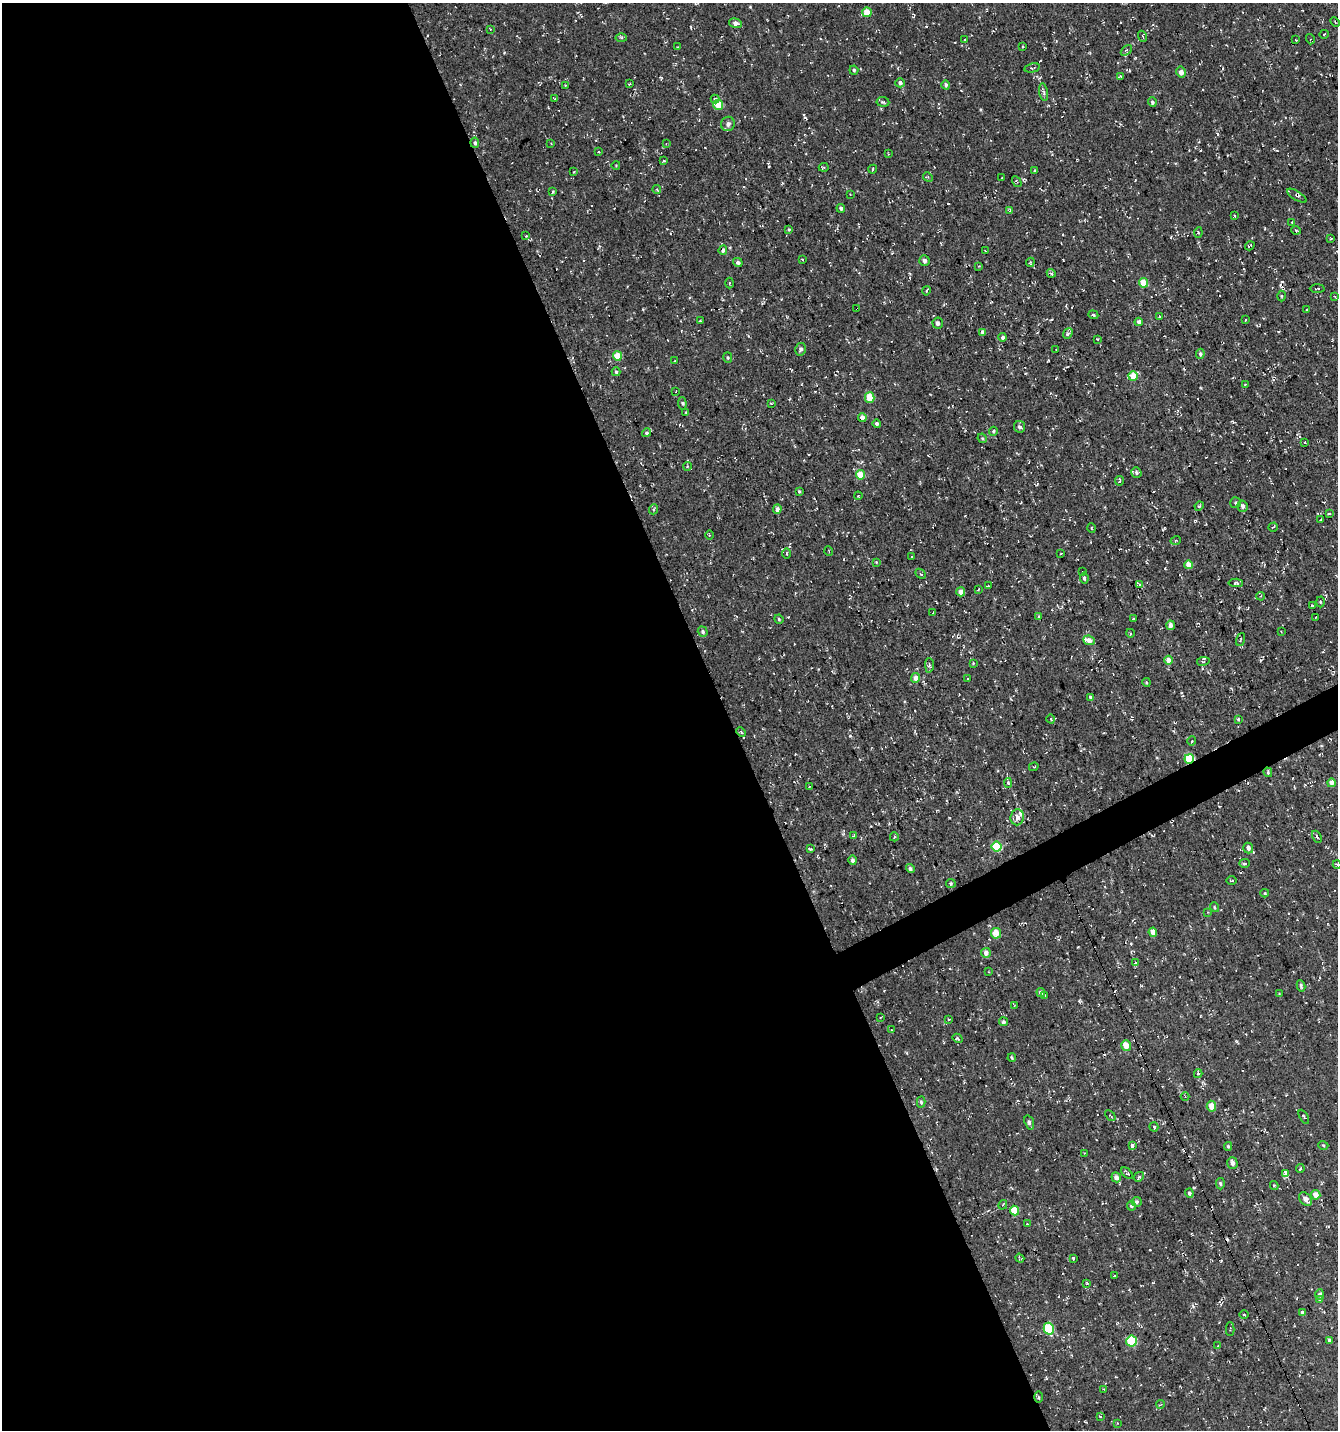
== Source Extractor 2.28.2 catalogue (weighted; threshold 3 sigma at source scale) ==
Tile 9 of 4 x 4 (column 1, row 3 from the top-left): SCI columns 151-1486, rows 1429-2856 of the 5583 x 5711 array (HDU 1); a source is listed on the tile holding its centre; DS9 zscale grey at full resolution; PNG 1340 x 1432 px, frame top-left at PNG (2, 3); each listed source drawn as its Kron ellipse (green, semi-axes under 4 px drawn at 4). Shown black and unused: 56% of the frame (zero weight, under 3 of 4 exposures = <1% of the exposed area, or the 3 px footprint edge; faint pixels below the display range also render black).
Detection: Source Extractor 2.28.2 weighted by HDU 2 'WHT'; one run over the whole footprint, this tile lists its part. Background -0.0018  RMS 0.0053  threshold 0.024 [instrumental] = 3 sigma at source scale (4.5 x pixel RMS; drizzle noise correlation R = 1.50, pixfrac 1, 0.0396/0.0396 arcsec/px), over >= 5 px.
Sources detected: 270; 23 cosmic-ray / hot-pixel residue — neither listed nor drawn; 2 inside a brighter listed object's ellipse — not listed separately; the other 245 listed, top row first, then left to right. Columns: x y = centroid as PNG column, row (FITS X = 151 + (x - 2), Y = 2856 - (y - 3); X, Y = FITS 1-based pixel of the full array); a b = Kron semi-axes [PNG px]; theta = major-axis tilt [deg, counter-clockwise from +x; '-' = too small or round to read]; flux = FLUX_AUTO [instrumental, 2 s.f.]
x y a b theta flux
867 12 5 4 - 8.7
1335 22 5 3 - 0.59
736 23 7 4 -17 3
490 29 4 2 - 0.45
1324 34 5 2 - 0.42
1142 36 5 3 - 0.58
621 38 5 3 - 0.73
1310 39 5 3 - 0.71
965 40 3 2 - 0.45
1296 40 3 2 - 0.31
1022 46 4 2 - 0.5
677 47 3 2 - 0.37
1126 50 6 4 44 0.66
1032 68 8 3 12 0.63
854 70 4 4 - 0.89
1181 72 5 5 - 2.9
1120 76 4 3 - 0.57
900 83 5 4 - 1.6
630 84 3 2 - 0.65
565 85 3 2 - 0.34
946 85 4 4 - 1.1
1044 92 9 4 -81 1.1
555 99 3 3 - 0.46
715 99 4 4 - 0.71
883 102 6 5 - 0.83
1152 102 5 4 - 0.99
718 105 5 5 - 11
728 124 7 6 - 2.1
475 143 5 4 - 1
551 143 3 2 - 0.36
666 144 3 3 - 0.35
598 152 2 2 - 0.45
888 154 2 2 - 0.34
664 161 4 2 - 0.55
616 165 4 3 - 0.37
824 167 5 3 - 0.69
873 169 4 3 - 0.93
1035 171 3 3 - 0.57
574 172 3 2 - 0.48
928 177 5 4 - 0.66
1002 178 3 2 - 0.4
1017 182 5 3 - 0.57
657 189 4 3 - 0.65
553 191 4 3 - 0.87
850 194 2 2 - 0.29
1297 196 11 4 -32 1.4
841 208 4 4 - 1.2
1010 211 4 3 - 0.58
1234 216 3 2 - 0.56
1292 222 3 2 - 0.38
789 229 4 3 - 0.58
1296 230 5 3 - 0.52
1198 233 5 4 - 0.58
526 236 2 2 - 0.43
1331 239 3 3 - 0.47
1250 246 5 2 - 0.49
723 250 5 4 - 1.9
985 251 3 2 - 0.4
802 259 4 2 - 0.38
924 261 5 5 - 1.6
738 262 5 4 - 1.3
1030 262 5 4 - 0.6
979 266 4 3 - 0.46
1051 273 4 3 - 0.75
729 283 5 3 - 0.54
1143 283 5 4 - 11
1317 288 7 3 1 0.67
926 291 5 3 - 0.62
1281 296 5 3 - 0.53
1335 296 4 2 - 0.64
857 309 3 2 - 1.4
1306 310 4 2 - 0.35
1093 315 5 4 - 0.61
1159 316 3 3 - 2
1245 320 3 2 - 0.34
700 321 3 3 - 0.52
1139 322 4 4 - 2.5
938 323 5 5 - 1.5
983 332 4 3 - 2
1068 334 5 4 - 1.1
1003 337 4 3 - 1.2
1097 339 3 3 - 0.34
800 349 6 5 - 1.3
1056 350 2 2 - 0.34
1200 354 5 4 - 1.1
617 356 5 4 - 9.6
728 357 5 4 - 0.73
674 361 3 2 - 0.4
616 372 4 3 - 0.93
1133 376 5 4 - 9
1245 384 2 2 - 0.41
676 391 3 2 - 0.32
870 398 5 5 - 11
682 403 6 4 -84 0.89
771 403 3 2 - 0.49
686 412 4 3 - 0.51
862 418 4 4 - 2.7
877 424 4 4 - 1.3
1019 427 6 5 - 1.5
993 431 4 4 - 0.62
647 433 4 4 - 0.84
982 438 5 4 - 0.62
1305 442 3 3 - 0.49
687 466 4 3 - 0.46
1136 472 5 5 - 1.2
860 475 5 4 - 11
1120 481 5 3 - 1.1
799 491 4 3 - 0.58
858 496 4 3 - 0.5
1236 503 5 5 - 0.88
1199 506 5 4 - 0.65
1243 506 5 5 - 1.8
654 509 5 3 - 0.63
777 509 5 4 - 2.1
1329 514 4 3 - 0.59
1320 520 3 2 - 0.41
1273 527 5 2 - 0.44
1092 528 5 3 - 0.51
709 535 4 3 - 0.55
1176 540 5 3 - 0.56
829 551 5 3 - 0.44
787 553 5 3 - 0.59
1061 554 3 2 - 0.62
912 556 3 2 - 0.41
876 562 4 4 - 0.4
1188 565 4 4 - 6.3
1082 572 2 2 - 0.35
920 574 6 4 -42 0.9
1084 578 5 4 - 1
1236 583 7 4 -4 0.88
1139 585 3 3 - 8
988 586 2 2 - 0.43
978 589 4 2 - 0.38
961 592 5 4 - 3.2
1261 596 4 3 - 0.43
1320 602 5 3 - 0.49
1312 605 3 3 - 0.6
933 613 3 3 - 0.4
1039 617 4 3 - 0.93
1315 618 2 2 - 0.48
779 619 5 4 - 0.64
1133 619 3 2 - 0.36
1170 625 5 4 - 3.2
1281 631 4 2 - 0.36
703 632 5 4 - 1
1130 633 4 3 - 0.51
1089 640 6 4 -23 4.3
1241 640 7 2 69 0.44
1169 660 4 4 - 4.6
1203 661 6 4 9 1.1
973 663 4 3 - 0.46
929 665 7 4 -88 1
915 678 5 4 - 3.5
968 679 3 2 - 0.34
1146 682 4 3 - 0.49
1090 697 4 4 - 0.7
1051 719 4 3 - 0.49
1238 719 3 3 - 0.55
741 732 5 3 - 0.58
1192 741 4 4 - 0.64
1189 759 5 4 - 29
1034 767 5 3 - 0.54
1268 772 5 3 - 0.65
1008 783 5 4 - 0.71
1331 783 4 4 - 2.4
809 787 2 2 - 0.28
1017 817 8 6 85 2.9
853 836 4 4 - 0.51
894 837 4 4 - 0.68
1317 837 6 3 -62 1.1
997 847 5 5 - 26
1248 848 5 5 - 2.2
811 849 4 3 - 0.7
853 860 5 4 - 1.4
1244 863 5 4 - 0.82
1337 865 4 3 - 0.47
910 869 4 4 - 1.1
1232 881 5 3 - 0.57
951 883 5 4 - 0.65
1265 893 4 3 - 0.67
1215 907 5 4 - 0.71
1208 912 3 2 - 0.36
1153 932 4 4 - 4.8
996 933 5 5 - 6.6
986 953 5 5 - 2.6
1135 963 4 3 - 8.6
989 972 3 2 - 0.36
1301 986 5 3 - 0.83
1041 993 4 4 - 1.6
1279 994 4 3 - 0.45
1045 995 3 3 - 0.41
1014 1006 4 2 - 0.37
880 1017 3 3 - 0.45
949 1019 3 3 - 0.48
1003 1022 4 4 - 1
892 1030 3 3 - 0.43
958 1038 5 3 - 0.86
1126 1046 5 5 - 6.1
1012 1058 4 3 - 0.67
1198 1074 4 4 - 0.62
1185 1097 4 3 - 0.48
921 1102 5 4 - 0.9
1211 1106 5 4 - 5.6
1110 1115 6 2 -44 0.51
1304 1117 7 2 -60 0.48
1029 1122 7 4 -71 1.2
1154 1127 5 3 - 1.6
1132 1145 4 3 - 2.9
1323 1145 5 3 - 0.48
1228 1146 4 3 - 0.64
1084 1153 2 2 - 0.38
1232 1163 6 5 - 2.4
1300 1168 4 3 - 0.7
1127 1173 7 3 -47 0.94
1286 1174 3 3 - 88
1116 1177 5 4 - 2.5
1139 1177 5 4 - 0.77
1220 1184 5 4 - 0.9
1274 1185 4 4 - 0.67
1189 1193 4 4 - 1
1316 1195 5 4 - 4.5
1306 1199 8 5 -51 2.8
1137 1202 5 5 - 1.2
1003 1205 5 3 - 0.67
1131 1206 5 4 - 1.3
1014 1211 5 4 - 14
1027 1224 3 3 - 0.57
1020 1258 5 3 - 0.74
1073 1258 3 3 - 0.79
1114 1276 2 2 - 0.28
1087 1283 4 3 - 0.51
1320 1294 5 4 - 1.4
1320 1300 4 3 - 0.6
1302 1312 4 4 - 1.8
1244 1315 4 3 - 0.51
1049 1329 6 5 - 23
1230 1329 7 3 90 0.5
1329 1340 3 3 - 0.74
1132 1341 5 5 - 29
1218 1346 3 3 - 0.47
1104 1389 4 2 - 0.4
1038 1397 5 3 - 0.67
1160 1404 4 2 - 0.59
1100 1416 3 3 - 0.51
1117 1423 4 2 - 0.37
Overlapping masked pixels (flux is a lower limit): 5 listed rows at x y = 475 143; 723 250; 857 309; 1189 759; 1038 1397
Isophote crosses this tile's border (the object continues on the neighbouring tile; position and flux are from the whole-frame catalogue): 1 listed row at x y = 1337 865
Unlisted compact peaks at least as high as the median listed source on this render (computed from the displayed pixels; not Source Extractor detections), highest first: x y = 850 736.